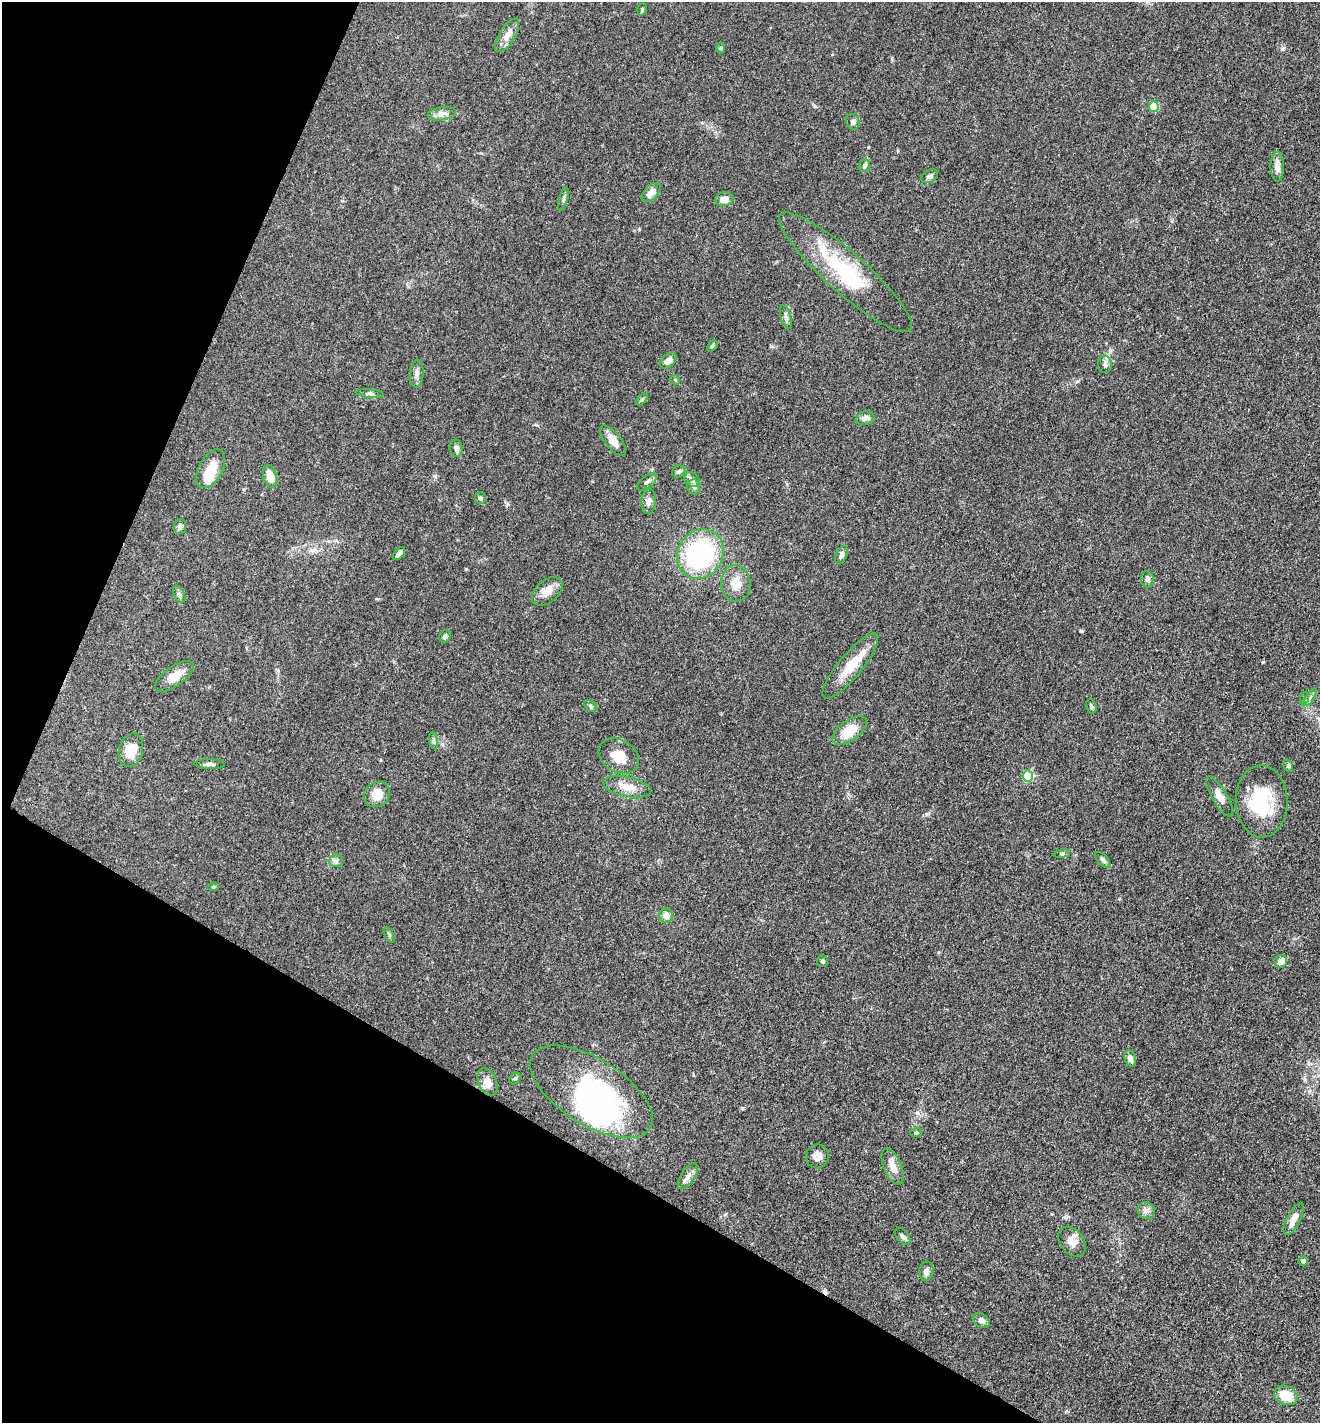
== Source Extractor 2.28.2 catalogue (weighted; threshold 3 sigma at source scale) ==
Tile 9 of 4 x 4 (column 1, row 3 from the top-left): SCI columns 280-1597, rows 1423-2843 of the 5694 x 5685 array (HDU 1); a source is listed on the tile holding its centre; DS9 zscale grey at full resolution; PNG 1322 x 1425 px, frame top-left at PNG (2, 2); each listed source drawn as its Kron ellipse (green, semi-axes under 4 px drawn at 4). Shown black and unused: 25% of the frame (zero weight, under 3 of 4 exposures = <1% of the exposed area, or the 3 px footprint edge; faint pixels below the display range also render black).
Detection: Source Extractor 2.28.2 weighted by HDU 2 'WHT'; one run over the whole footprint, this tile lists its part. Background 0.083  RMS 0.0063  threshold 0.0283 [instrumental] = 3 sigma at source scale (4.5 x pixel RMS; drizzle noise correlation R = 1.50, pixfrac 1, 0.05/0.05 arcsec/px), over >= 5 px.
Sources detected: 91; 6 inside a brighter object's white glare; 1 cosmic-ray / hot-pixel residue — neither listed nor drawn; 2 inside a brighter listed object's ellipse — not listed separately; the other 82 listed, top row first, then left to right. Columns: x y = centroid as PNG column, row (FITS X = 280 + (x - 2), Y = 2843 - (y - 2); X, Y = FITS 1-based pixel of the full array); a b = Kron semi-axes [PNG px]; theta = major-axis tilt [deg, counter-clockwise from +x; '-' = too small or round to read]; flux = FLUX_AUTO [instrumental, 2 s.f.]
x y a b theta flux
642 9 6 4 71 0.86
507 35 19 7 58 6.5
721 48 6 4 89 0.68
1154 107 5 5 - 25
442 114 14 6 10 3.3
853 122 8 6 -63 1.7
864 166 6 5 - 1.6
1277 167 15 6 -90 4.3
929 176 9 6 30 1.7
651 192 12 6 45 5
563 199 12 4 74 1.5
724 199 9 7 14 5.2
845 272 87 20 -42 50
786 317 12 5 -73 1.8
712 346 6 4 46 1
668 360 10 6 40 3.2
1105 364 9 7 -90 2.2
417 373 14 7 85 2.9
675 380 5 4 - 0.69
370 393 14 4 -5 1.6
642 400 7 4 45 1.1
865 418 9 7 16 3.1
613 441 18 8 -51 5.9
456 448 8 6 -81 2.4
211 469 21 11 61 11
679 472 7 6 - 1.5
270 476 12 6 -71 8.2
692 480 9 6 -39 2.9
647 482 12 5 38 2.4
694 487 7 6 - 1.9
480 498 6 5 - 1.5
649 502 12 7 86 2.9
180 526 7 6 - 2.3
399 553 8 4 48 2.6
700 554 25 22 59 82
841 555 9 5 69 2.1
1147 579 8 6 -80 1.9
736 583 18 14 -84 9.1
547 591 18 11 40 7.4
179 594 9 5 -63 1.7
445 636 6 5 - 1.6
850 666 41 11 50 14
174 676 23 9 35 7.8
1310 697 10 4 56 1.6
1305 698 6 4 71 0.93
591 706 7 5 -37 1.1
1091 706 7 5 -73 1.1
849 731 20 10 36 15
434 740 8 4 -81 1.3
131 750 17 12 74 11
619 756 21 16 -32 11
210 764 15 5 -2 2.1
1288 766 6 4 -69 0.96
1028 776 5 5 - 44
627 787 24 9 -12 8.8
377 795 13 12 - 9
1220 797 23 7 -60 6
1262 801 36 26 -89 35
1062 854 8 4 8 1.1
1103 860 9 5 -45 1.6
336 861 7 6 - 1.7
213 887 5 4 - 0.91
666 916 7 7 - 4.9
389 935 8 4 -64 0.94
822 961 6 5 - 1.1
1281 961 6 6 - 5.5
1130 1058 8 5 -68 3.2
515 1078 6 4 48 1.1
488 1082 14 9 -67 6.2
591 1092 69 33 -32 120
916 1133 6 3 19 0.68
817 1156 12 11 - 4.3
893 1167 19 9 -67 6.3
688 1176 15 6 57 3.5
1146 1211 9 8 - 2.5
1294 1219 18 6 62 5.6
902 1236 10 6 -51 1.7
1072 1242 16 11 -51 6.2
1303 1261 4 4 - 1.8
926 1271 9 7 80 2.2
981 1320 9 6 -34 2.4
1286 1395 12 9 -23 13
Unlisted compact peaks at least as high as the median listed source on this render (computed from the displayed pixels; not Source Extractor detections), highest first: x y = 926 814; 742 1108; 1282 49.